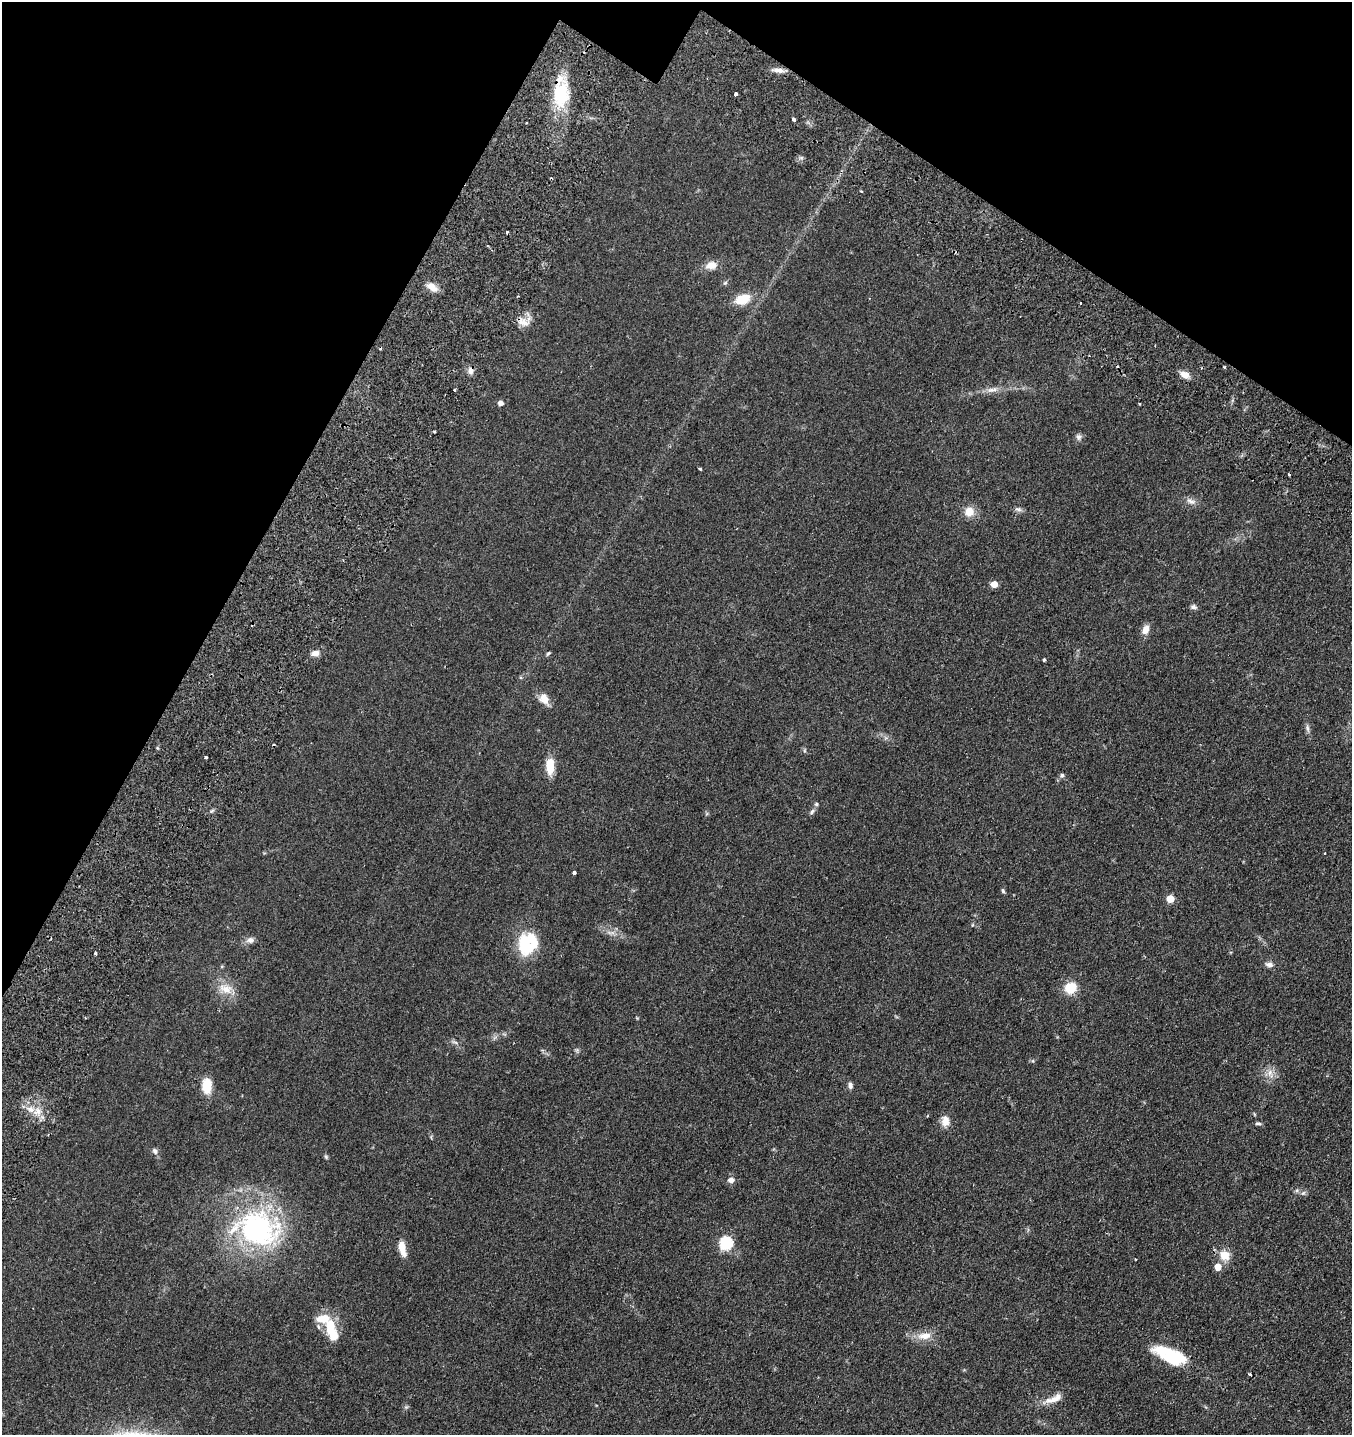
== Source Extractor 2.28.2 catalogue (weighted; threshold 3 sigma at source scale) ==
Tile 2 of 4 x 4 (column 2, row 1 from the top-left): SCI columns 1751-3100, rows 4458-5890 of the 6106 x 6096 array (HDU 1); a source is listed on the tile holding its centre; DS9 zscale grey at full resolution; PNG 1354 x 1437 px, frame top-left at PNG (2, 2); no overlay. Shown black and unused: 23% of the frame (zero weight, under 2 of 3 exposures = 8% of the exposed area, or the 3 px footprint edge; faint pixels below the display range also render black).
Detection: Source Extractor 2.28.2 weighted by HDU 2 'WHT'; one run over the whole footprint, this tile lists its part. Background 0.0784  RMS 0.0077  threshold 0.0348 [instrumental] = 3 sigma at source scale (4.5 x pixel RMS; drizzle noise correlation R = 1.50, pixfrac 1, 0.05/0.05 arcsec/px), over >= 5 px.
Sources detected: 81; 2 inside a brighter object's white glare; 6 cosmic-ray / hot-pixel residue — not listed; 4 inside a brighter listed object's ellipse — not listed separately; the other 69 listed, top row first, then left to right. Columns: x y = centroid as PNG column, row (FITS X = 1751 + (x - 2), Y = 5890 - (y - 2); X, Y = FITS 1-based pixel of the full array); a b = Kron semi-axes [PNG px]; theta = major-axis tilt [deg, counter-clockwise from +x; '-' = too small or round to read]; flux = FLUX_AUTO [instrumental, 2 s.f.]
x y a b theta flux
778 70 16 6 -4 4.2
561 94 33 20 83 31
736 94 3 3 - 8
794 119 4 3 - 4.9
861 191 3 3 - 0.62
507 232 3 3 - 1.9
711 265 14 9 12 6.7
725 283 6 4 19 1
432 287 14 8 -33 6.5
517 296 3 2 - 0.76
742 299 15 10 16 15
524 322 20 12 14 7.6
1224 367 4 3 - 0.65
470 371 9 7 90 3.2
1185 375 12 8 -23 5.1
455 390 3 2 - 1.1
991 390 11 6 8 3.4
500 403 5 4 - 3.7
1139 404 3 2 - 1.3
1078 437 8 7 - 2.2
700 469 3 3 - 0.89
1191 501 13 7 -30 3.4
1018 509 9 6 -11 2.1
969 512 11 11 - 8.1
994 584 5 5 - 8.1
1193 607 9 6 -6 1.9
1145 630 11 8 63 5.5
315 653 8 6 8 4.9
548 653 7 4 34 0.92
1044 660 4 3 - 1.8
544 699 15 11 -53 6.6
1307 728 10 5 -77 2
206 757 3 3 - 1.8
550 766 17 8 -90 13
1062 775 7 6 - 1.5
812 812 10 5 48 1.7
574 873 3 3 - 8.7
1003 891 6 4 -74 1.2
1170 899 5 5 - 14
972 925 5 3 - 0.63
250 940 10 8 11 3.2
529 948 34 21 -34 27
95 953 3 3 - 0.98
1269 964 11 7 -11 2.9
1070 988 11 10 - 17
226 989 21 13 -18 11
85 1018 3 2 - 0.94
455 1042 10 3 -11 1.4
1270 1073 13 6 -74 4.5
850 1085 8 5 -87 2.1
207 1086 16 10 89 14
31 1109 11 7 -30 5.3
945 1121 13 9 -88 6.2
1258 1123 9 4 -5 1.3
155 1151 9 6 -64 2.2
326 1157 6 5 - 0.95
731 1180 7 6 - 3.4
1303 1193 6 5 - 1.4
257 1229 54 41 -15 130
726 1243 6 6 - 81
402 1249 18 7 -75 8.6
1225 1255 10 10 - 10
1136 1259 2 2 - 0.55
1218 1267 5 5 - 8.5
331 1329 30 11 -73 22
925 1336 21 10 6 8.7
1170 1355 39 16 -24 36
1250 1374 3 2 - 1
1054 1399 27 9 24 8.2
Overlapping masked pixels (flux is a lower limit): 2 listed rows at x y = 524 322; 470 371